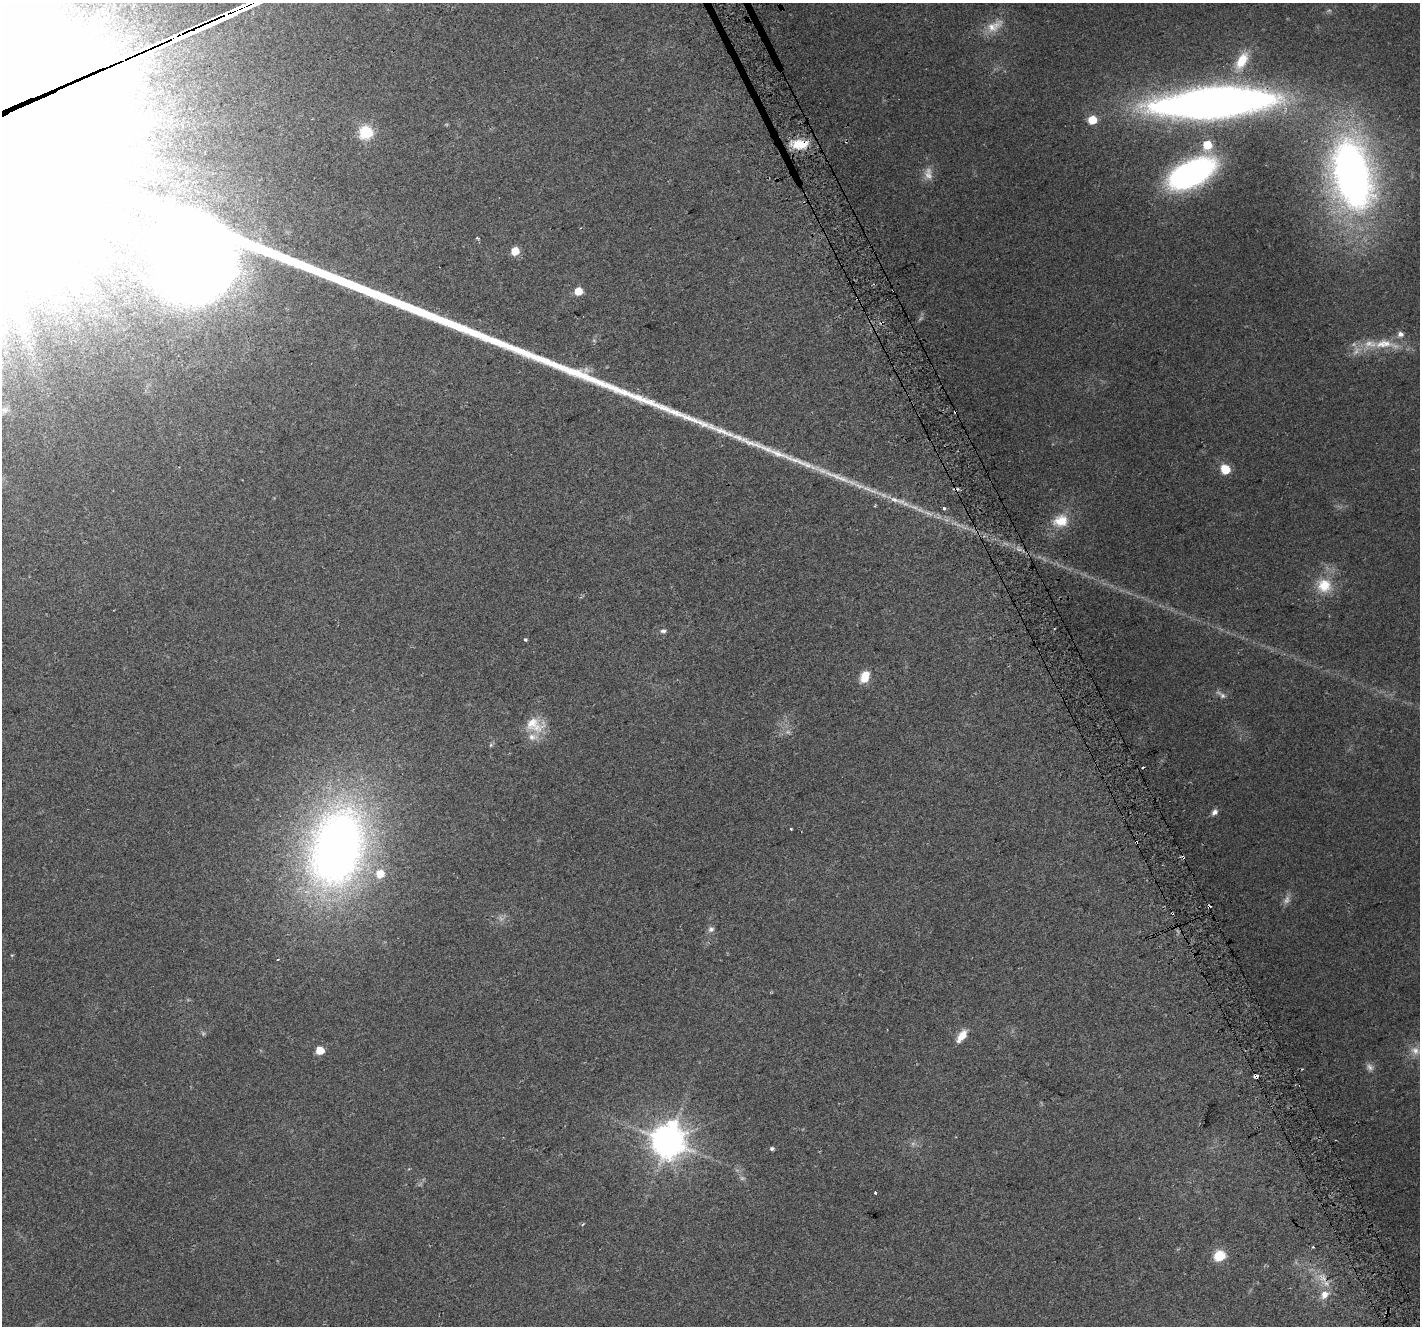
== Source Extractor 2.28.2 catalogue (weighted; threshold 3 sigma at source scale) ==
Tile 6 of 4 x 4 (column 2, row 2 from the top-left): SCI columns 1451-2868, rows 2812-4135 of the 5733 x 5564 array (HDU 1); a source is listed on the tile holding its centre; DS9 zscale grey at full resolution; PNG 1422 x 1328 px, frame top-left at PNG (2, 3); no overlay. Shown black and unused: <1% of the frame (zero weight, under 2 of 3 exposures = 2% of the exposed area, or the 3 px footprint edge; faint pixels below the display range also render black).
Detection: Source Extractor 2.28.2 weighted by HDU 2 'WHT'; one run over the whole footprint, this tile lists its part. Background 0.115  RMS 0.011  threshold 0.0504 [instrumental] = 3 sigma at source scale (4.5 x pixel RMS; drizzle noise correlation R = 1.50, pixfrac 1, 0.0396/0.0396 arcsec/px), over >= 5 px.
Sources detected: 59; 6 too faint to see at this stretch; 8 cosmic-ray / hot-pixel residue — not listed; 2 inside a brighter listed object's ellipse — not listed separately; the other 43 listed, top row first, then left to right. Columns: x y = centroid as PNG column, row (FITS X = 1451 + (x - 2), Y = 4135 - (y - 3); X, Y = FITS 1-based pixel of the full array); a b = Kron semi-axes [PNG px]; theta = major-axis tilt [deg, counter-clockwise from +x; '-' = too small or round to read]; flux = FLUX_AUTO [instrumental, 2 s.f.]
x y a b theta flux
994 26 28 12 31 17
1242 60 25 12 61 28
1213 103 107 25 4 940
1092 120 6 5 - 29
365 132 6 6 - 140
800 144 20 11 4 24
1207 145 6 6 - 32
928 173 18 9 -90 9.3
1192 173 38 19 26 300
1352 175 77 40 -78 590
477 238 5 3 - 1.2
515 251 6 6 - 22
578 291 6 5 - 21
857 297 3 2 - 2.4
1400 334 6 6 - 5.3
1386 343 41 8 -16 20
4 410 11 7 -5 5
1225 469 6 5 - 40
867 489 16 6 -14 7.8
896 500 33 7 -16 17
944 508 3 3 - 5.6
1061 521 21 17 13 25
1324 585 18 17 - 28
663 631 7 5 0 2.9
525 640 3 3 - 2.5
865 677 11 7 68 23
535 725 27 19 -19 25
491 745 6 4 88 1.5
1214 812 9 6 48 4.5
337 847 78 50 75 830
711 929 8 7 - 3.9
12 955 5 3 - 0.88
278 959 3 2 - 1.3
962 1036 15 7 53 14
320 1050 5 5 - 21
1415 1051 14 11 -33 10
1256 1076 4 3 - 30
668 1141 10 10 - 2300
772 1149 5 4 - 2.5
875 1192 3 3 - 2.3
1313 1247 3 2 - 1.3
1219 1256 6 5 - 91
1324 1295 12 9 57 10
Overlapping masked pixels (flux is a lower limit): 6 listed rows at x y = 1213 103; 800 144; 857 297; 896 500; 1256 1076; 1324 1295
Isophote crosses this tile's border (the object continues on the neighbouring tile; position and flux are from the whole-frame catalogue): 1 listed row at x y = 1213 103